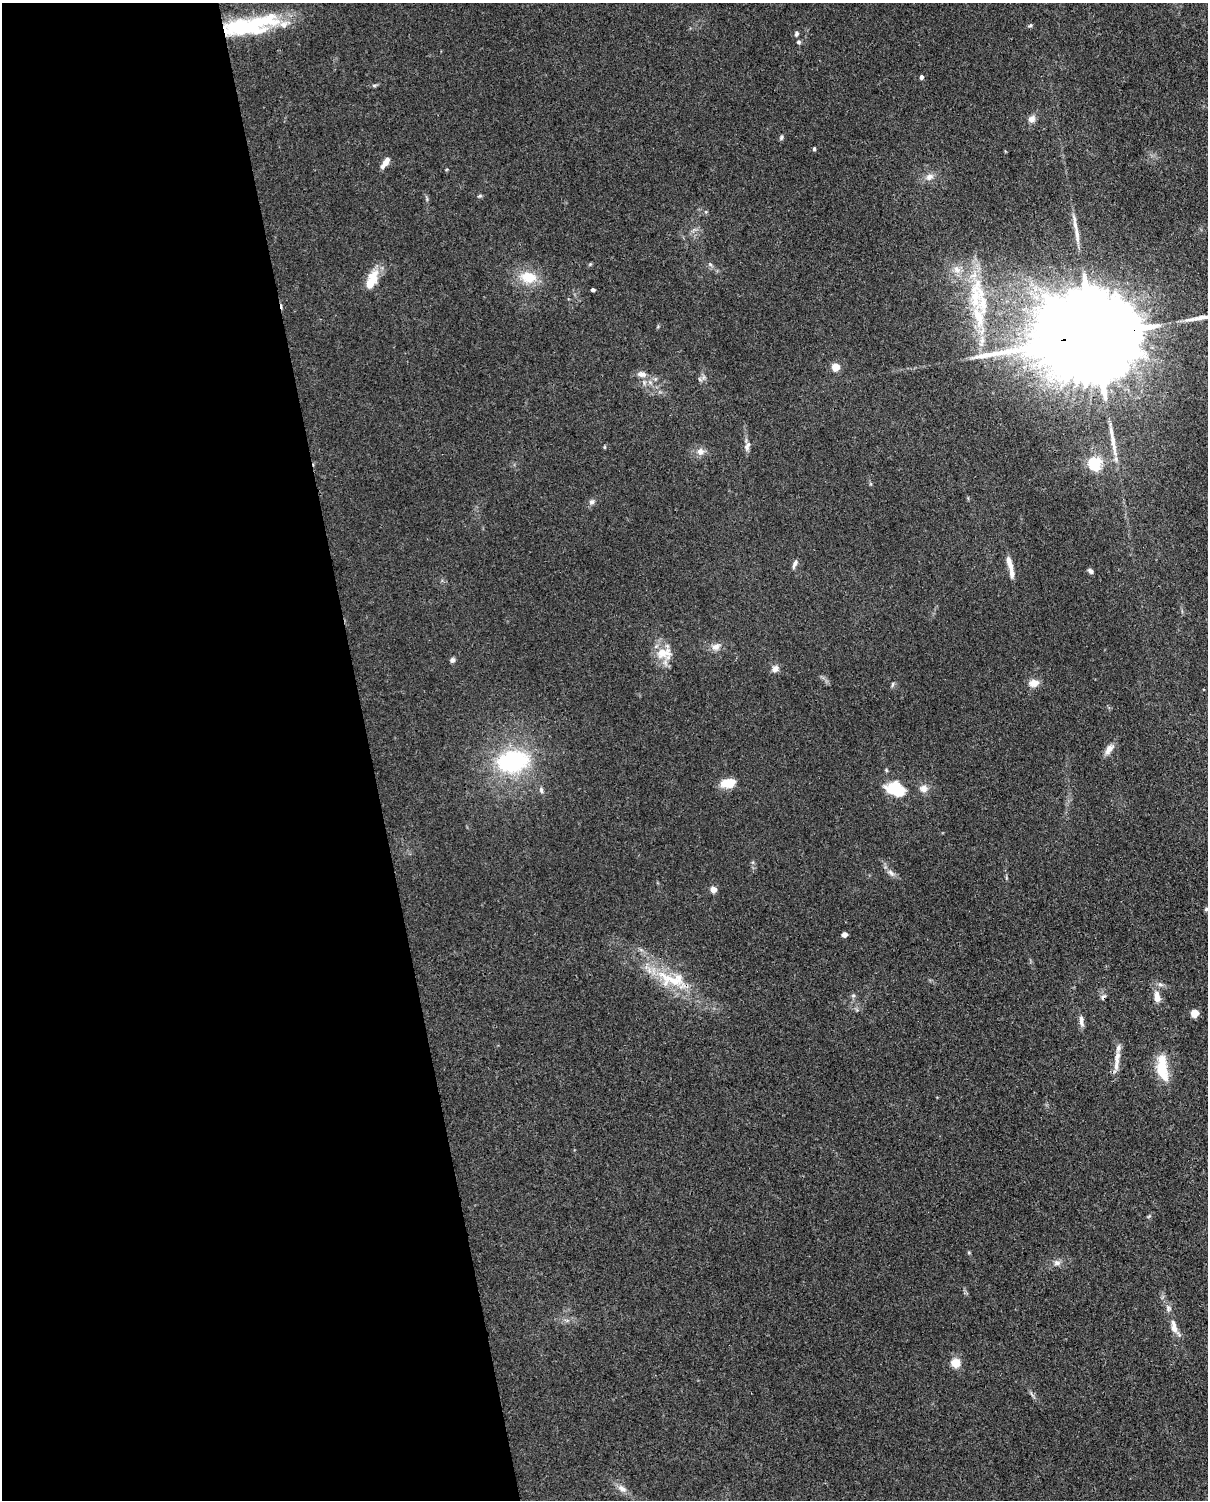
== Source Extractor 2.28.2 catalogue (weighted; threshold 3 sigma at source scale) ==
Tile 5 of 4 x 3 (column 1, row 2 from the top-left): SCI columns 92-1297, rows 1652-3149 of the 5004 x 4912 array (HDU 1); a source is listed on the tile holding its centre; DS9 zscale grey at full resolution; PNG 1210 x 1502 px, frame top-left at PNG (2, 3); no overlay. Shown black and unused: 31% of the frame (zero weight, under 3 of 4 exposures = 7% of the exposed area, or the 3 px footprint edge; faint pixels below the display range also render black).
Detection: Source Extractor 2.28.2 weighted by HDU 2 'WHT'; one run over the whole footprint, this tile lists its part. Background 0.0294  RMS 0.0028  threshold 0.0124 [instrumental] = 3 sigma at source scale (4.5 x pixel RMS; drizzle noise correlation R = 1.50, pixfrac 1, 0.05/0.05 arcsec/px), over >= 5 px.
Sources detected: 72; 1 inside a brighter object's white glare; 1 cosmic-ray / hot-pixel residue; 3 long thin detections or spike segments (spike, bleed or trail) — not listed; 6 inside a brighter listed object's ellipse — not listed separately; the other 61 listed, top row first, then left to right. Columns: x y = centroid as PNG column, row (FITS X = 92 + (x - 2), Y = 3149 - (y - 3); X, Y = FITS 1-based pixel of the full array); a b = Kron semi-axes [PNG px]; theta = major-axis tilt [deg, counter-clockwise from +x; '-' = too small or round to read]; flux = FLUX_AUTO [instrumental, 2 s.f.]
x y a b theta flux
259 22 52 21 8 20
1030 25 5 4 - 0.45
796 34 7 5 78 0.61
798 42 6 5 - 0.57
921 77 4 4 - 1.1
374 85 6 4 0 0.43
1032 119 9 8 - 1.4
781 137 7 5 70 0.48
814 149 5 4 - 0.4
385 163 14 6 55 2.1
929 177 11 9 25 1.8
480 196 7 5 19 0.41
706 212 5 4 - 0.34
710 264 6 4 -44 0.49
957 270 13 10 -55 2.7
528 277 22 15 -6 6.9
371 281 21 9 66 7.4
593 290 4 3 - 0.83
976 295 44 22 84 18
1097 336 52 19 7 15000
836 367 5 5 - 7.9
642 374 13 9 -8 1.8
747 446 13 7 69 1.3
604 447 5 3 - 0.28
700 452 10 10 - 1.8
1094 463 6 6 - 48
592 502 8 7 - 0.91
1009 562 21 7 -71 2.6
795 564 12 5 68 0.91
1091 571 7 5 -41 0.73
716 647 12 9 24 1.8
663 653 22 13 5 5.1
452 660 7 6 - 0.69
775 669 9 7 39 1.5
1034 683 8 6 13 3.7
892 684 8 4 80 0.46
1109 749 15 8 58 2.1
513 761 36 25 9 31
728 783 16 10 8 4.9
923 788 10 9 - 1.9
896 789 19 13 -24 11
541 790 9 5 -82 0.74
891 873 12 6 -47 1.3
713 889 4 4 - 4.3
1206 909 6 4 24 0.43
844 934 4 4 - 2.2
672 980 54 20 -18 15
853 995 6 5 - 0.51
1103 997 9 6 55 0.76
1157 997 14 8 -84 2.5
1195 1013 5 5 - 9.1
1081 1021 15 6 -83 1.5
1118 1048 14 6 74 1.5
1116 1066 14 6 89 1.9
1162 1068 34 13 -87 7.9
1149 1216 7 4 44 0.39
1057 1263 10 7 4 1.2
1168 1308 11 6 -62 1.1
1174 1327 18 7 -79 2.4
955 1363 7 7 - 5.2
622 1489 14 8 -36 1.9
Overlapping masked pixels (flux is a lower limit): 3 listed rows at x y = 1097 336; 672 980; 1103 997
Isophote crosses this tile's border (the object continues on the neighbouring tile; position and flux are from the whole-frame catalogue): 1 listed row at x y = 1206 909